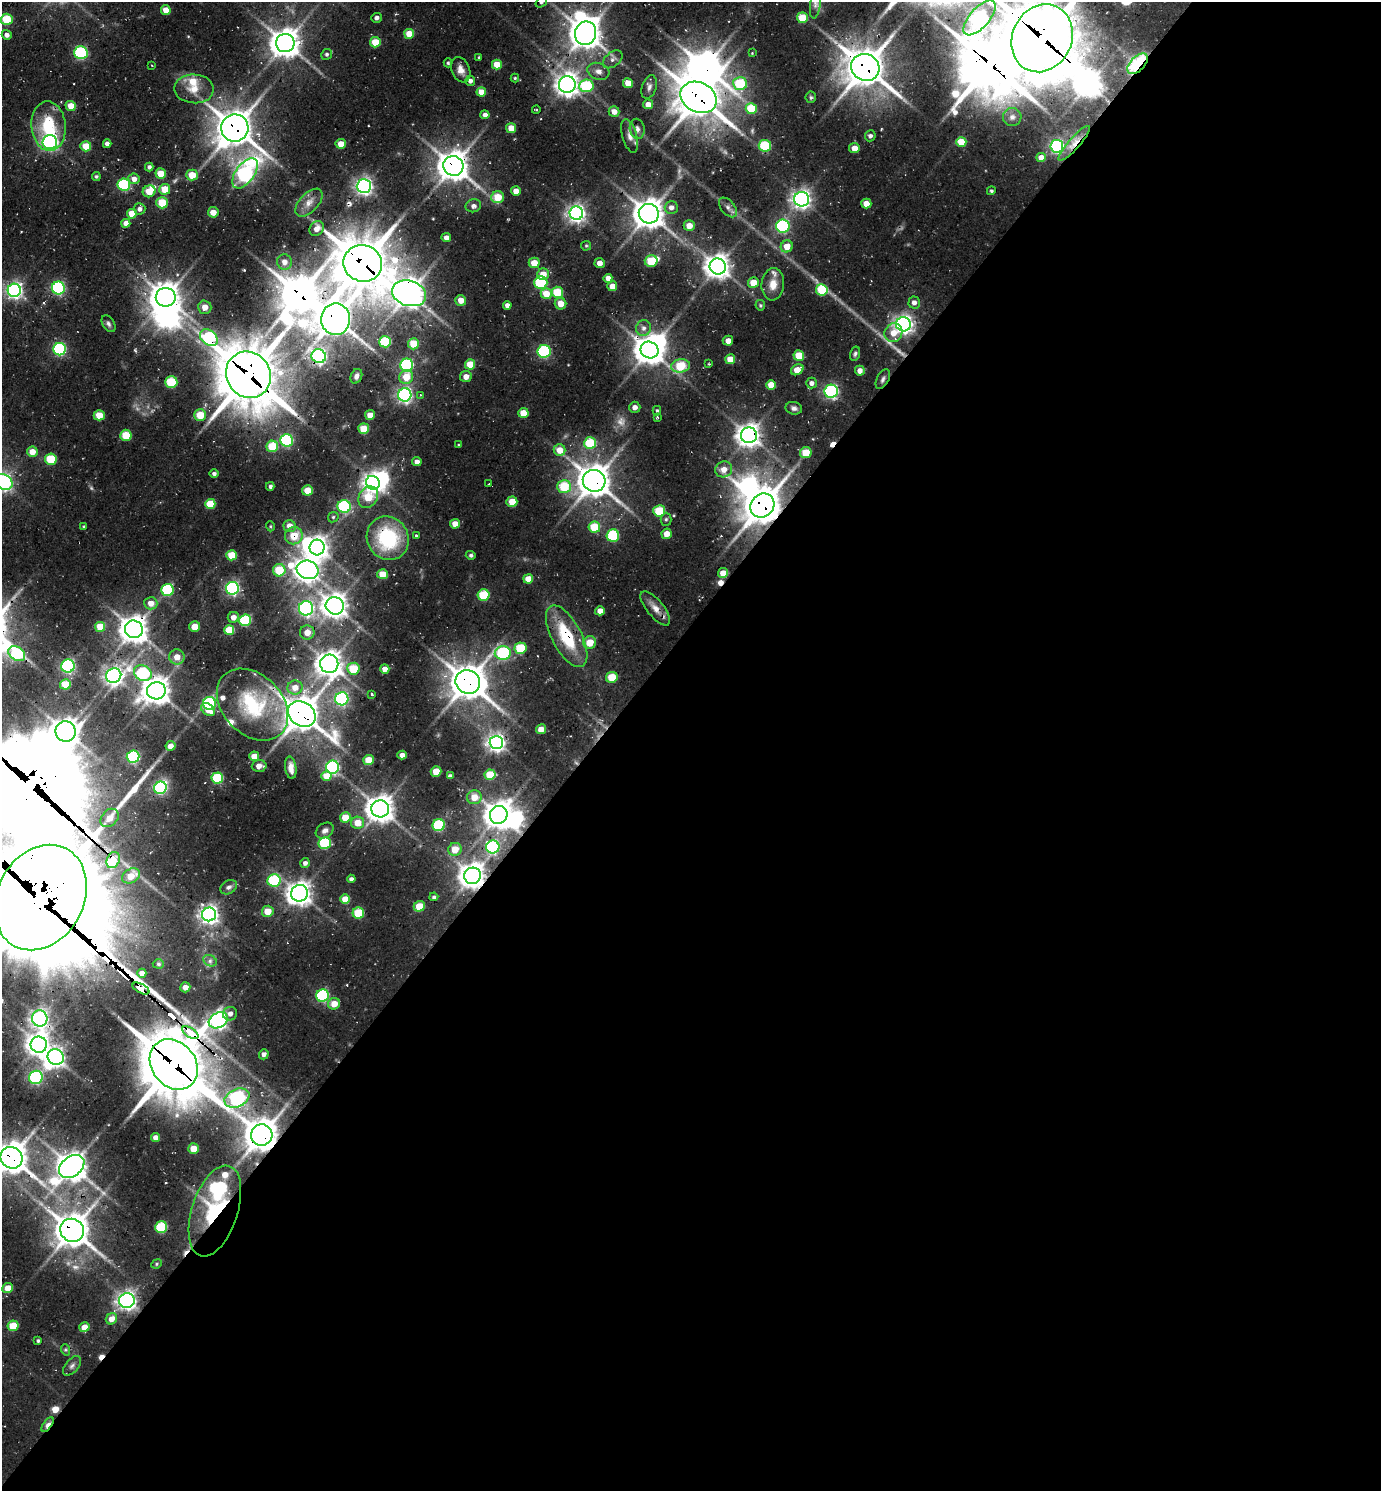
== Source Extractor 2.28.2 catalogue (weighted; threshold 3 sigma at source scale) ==
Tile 12 of 4 x 4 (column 4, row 3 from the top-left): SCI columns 4433-5811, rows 1522-3010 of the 5997 x 5989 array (HDU 1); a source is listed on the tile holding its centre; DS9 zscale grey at full resolution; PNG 1383 x 1493 px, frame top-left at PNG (2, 2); each listed source drawn as its Kron ellipse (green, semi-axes under 4 px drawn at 4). Shown black and unused: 57% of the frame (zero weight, under 2 of 3 exposures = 3% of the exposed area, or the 3 px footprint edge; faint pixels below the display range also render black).
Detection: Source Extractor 2.28.2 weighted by HDU 2 'WHT'; one run over the whole footprint, this tile lists its part. Background 0.0985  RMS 0.0087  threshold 0.0393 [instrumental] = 3 sigma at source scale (4.5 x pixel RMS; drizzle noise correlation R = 1.50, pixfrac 1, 0.05/0.05 arcsec/px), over >= 5 px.
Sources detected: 367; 4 too faint to see at this stretch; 24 inside a brighter object's white glare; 5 cosmic-ray / hot-pixel residue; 6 long thin detections or spike segments (spike, bleed or trail) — neither listed nor drawn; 7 inside a brighter listed object's ellipse — not listed separately; the other 321 listed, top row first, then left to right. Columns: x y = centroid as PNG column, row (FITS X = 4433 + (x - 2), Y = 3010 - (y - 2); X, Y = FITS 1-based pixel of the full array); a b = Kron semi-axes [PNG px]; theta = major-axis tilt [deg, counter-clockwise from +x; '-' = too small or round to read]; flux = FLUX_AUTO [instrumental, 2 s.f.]
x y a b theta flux
541 2 6 4 38 1.4
815 4 14 5 82 3.6
166 10 5 5 - 12
377 18 5 5 - 2.9
802 18 5 5 - 25
979 18 21 9 49 290
7 19 6 5 - 36
586 33 12 10 71 1400
409 34 5 5 - 20
7 35 5 4 - 3.4
1042 38 35 30 65 5400
375 42 5 5 - 21
285 43 9 9 - 1100
81 53 6 6 - 98
752 53 3 3 - 0.7
327 54 5 5 - 1.8
479 57 3 3 - 0.88
613 59 11 7 39 4.1
448 63 4 4 - 1.3
497 64 5 5 - 16
1137 64 12 7 45 130
152 65 3 2 - 0.82
865 67 14 13 - 2100
461 70 13 9 -68 7
598 71 11 8 -18 5.6
515 78 4 4 - 1.2
470 81 5 5 - 3.6
628 83 5 5 - 16
567 84 8 8 - 640
740 84 7 6 - 42
586 86 7 6 - 58
649 87 12 7 71 4.1
194 89 20 14 -3 16
481 92 4 4 - 12
699 97 19 15 -27 2400
811 97 6 5 - 1.6
648 104 5 5 - 7.7
71 106 5 5 - 13
751 109 5 5 - 33
536 110 4 3 - 0.79
614 112 5 5 - 6.6
485 115 4 4 - 4.6
1012 117 9 9 - 4.1
49 126 25 17 -85 47
235 128 13 13 - 1900
511 128 5 5 - 13
637 129 10 7 -79 3.3
630 136 17 7 -75 5.7
870 136 5 5 - 3
50 142 7 7 - 240
961 142 5 5 - 22
1074 143 22 5 48 8.9
107 144 4 4 - 4.6
341 144 5 5 - 10
86 146 5 5 - 20
765 146 6 6 - 46
1057 146 6 6 - 170
854 148 5 5 - 8.9
1041 157 5 4 - 7.1
453 166 10 9 - 1300
149 167 4 4 - 2.5
245 173 17 9 54 220
161 174 5 5 - 18
192 175 6 5 - 18
96 176 4 4 - 1.7
134 179 5 5 - 6.5
124 185 6 6 - 73
364 186 7 7 - 300
165 189 5 5 - 18
149 191 6 6 - 15
516 191 5 5 - 7.2
991 191 4 4 - 1.5
498 197 6 6 - 19
802 199 7 7 - 380
162 203 6 5 - 24
309 203 17 9 47 8.2
866 203 5 5 - 8.7
473 206 8 6 16 3.9
671 207 6 6 - 5.1
728 207 11 7 -50 4.1
139 209 6 5 - 4.2
213 212 5 5 - 8.7
576 213 7 6 - 400
132 214 5 5 - 19
649 214 10 9 - 1300
126 223 4 4 - 7.1
689 226 5 5 - 10
783 226 6 6 - 130
317 228 8 6 50 5.6
446 238 4 4 - 3.8
586 246 5 4 - 1.2
787 246 6 5 - 12
651 261 6 6 - 29
284 262 7 7 - 5.3
363 263 19 18 - 3400
534 263 5 5 - 13
600 263 5 5 - 6.2
718 266 8 8 - 860
543 274 6 6 - 13
608 278 4 4 - 7
541 282 6 6 - 66
753 283 5 5 - 13
773 284 16 11 85 12
612 286 5 5 - 11
58 288 6 6 - 120
14 290 6 6 - 320
822 290 6 5 - 46
557 292 6 5 - 30
409 293 17 12 -16 1200
546 294 5 5 - 17
166 297 10 9 - 1100
461 300 5 5 - 9.3
914 302 6 5 - 4.5
561 304 6 5 - 11
507 305 4 4 - 4.4
760 305 5 5 - 1.4
205 307 6 6 - 8.7
336 319 16 14 88 2200
109 324 9 6 -57 2.7
903 324 7 7 - 410
644 328 8 7 - 4.1
893 333 9 8 - 11
209 338 10 7 -40 90
728 341 5 5 - 6
385 342 6 5 - 48
413 344 5 5 - 23
60 349 6 6 - 110
649 350 9 8 - 1100
544 351 6 6 - 96
855 354 7 5 75 1.9
319 356 7 7 - 230
799 356 5 5 - 21
730 359 5 5 - 14
470 364 5 5 - 18
709 364 3 3 - 0.77
407 365 6 6 - 110
681 366 9 6 7 35
797 370 7 5 33 12
860 371 5 5 - 6.3
248 375 24 22 -56 4100
356 376 7 5 68 3.7
406 377 7 6 - 16
466 377 6 5 - 6.5
883 379 11 6 61 2.8
171 382 6 6 - 39
812 383 5 5 - 3.8
771 385 5 5 - 15
831 391 7 6 - 170
405 395 7 6 - 230
420 395 4 2 - 0.72
635 407 5 5 - 3.8
794 408 8 6 -11 3.4
657 411 4 4 - 1.4
523 413 5 5 - 15
99 415 5 5 - 15
200 415 6 6 - 19
370 415 5 5 - 8.4
657 417 3 3 - 1.3
364 429 5 5 - 23
126 435 5 5 - 26
749 435 8 8 - 780
287 440 6 6 - 100
590 443 6 5 - 42
459 445 3 3 - 0.94
272 446 6 5 - 30
560 450 6 5 - 12
32 452 5 5 - 11
806 453 5 5 - 22
51 459 6 5 - 35
417 462 4 4 - 4.8
724 469 8 7 - 8.2
214 474 5 4 - 2.3
594 481 11 11 - 1500
3 482 10 7 -31 260
373 483 7 6 - 450
489 484 2 2 - 0.52
270 486 4 3 - 2.2
564 486 7 6 - 35
307 490 5 5 - 16
368 497 11 9 57 24
512 502 5 5 - 18
210 504 5 5 - 26
762 505 13 11 44 2100
344 506 6 6 - 91
659 511 6 5 - 34
333 517 6 4 46 1.4
666 519 6 5 - 1.8
455 524 5 5 - 8.4
270 526 5 3 - 0.92
289 526 6 6 - 8.6
84 527 4 4 - 1.9
594 527 6 5 - 30
666 534 5 5 - 10
613 535 6 6 - 55
294 536 9 8 - 19
416 536 3 3 - 2.7
388 538 22 20 -58 71
317 547 8 7 - 700
231 555 5 5 - 21
471 555 5 4 - 1.8
279 570 6 6 - 29
307 570 11 9 -18 710
723 573 5 5 - 9.6
382 574 5 5 - 16
528 579 5 4 - 14
232 588 6 6 - 170
167 590 6 6 - 70
484 595 6 5 - 40
151 603 6 6 - 9.3
335 606 9 8 - 820
306 608 7 7 - 210
655 608 21 8 -51 9.7
600 611 5 4 - 7
233 617 5 5 - 5.1
245 620 6 5 - 61
100 627 5 5 - 23
195 627 5 5 - 13
134 629 9 8 - 1100
229 630 5 5 - 24
307 632 7 7 - 10
567 636 34 15 -62 53
590 643 6 6 - 17
520 648 6 5 - 35
503 653 8 6 1 93
17 654 9 6 -36 58
177 657 7 7 - 9.7
329 664 9 9 - 870
68 666 6 6 - 150
353 669 6 6 - 31
385 669 5 4 - 6.2
143 673 9 7 -30 72
114 676 8 7 - 400
612 677 6 5 - 24
468 682 13 11 -37 1700
65 684 5 5 - 22
295 688 7 7 - 10
156 691 9 8 - 1000
372 694 3 3 - 1.4
342 699 6 6 - 140
209 703 6 6 - 100
252 705 41 29 -46 77
208 710 8 5 -40 11
302 714 15 12 -34 1800
541 729 5 5 - 8.3
66 731 10 10 - 1000
496 743 7 6 - 420
171 746 5 4 - 6.4
402 755 4 4 - 5.3
254 756 5 5 - 14
133 757 6 6 - 110
368 760 5 5 - 17
259 766 7 6 - 6.1
332 767 6 6 - 150
291 768 11 5 -82 6.3
436 771 5 5 - 14
490 775 5 5 - 24
326 776 5 5 - 16
450 776 4 4 - 2.4
217 778 6 5 - 58
160 788 6 6 - 130
474 797 7 7 - 12
380 809 9 8 - 1100
499 815 9 8 - 1000
345 817 5 5 - 16
110 818 10 7 47 8.8
357 823 6 6 - 14
439 825 6 6 - 59
325 831 9 7 33 3.8
325 843 6 6 - 70
493 847 6 6 - 130
455 849 7 6 - 14
113 860 8 6 65 130
305 863 5 5 - 3.5
131 876 9 7 29 14
473 876 8 8 - 900
351 879 4 4 - 3
274 880 6 6 - 62
229 887 9 6 30 3.2
299 893 8 8 - 780
41 897 55 43 62 27000
434 897 4 3 - 1.9
345 899 5 4 - 16
419 906 5 5 - 19
268 911 6 5 - 14
358 913 5 5 - 37
209 914 7 7 - 440
210 961 7 5 -27 2.7
158 964 6 4 -1 1.6
142 973 4 4 - 6.7
185 987 5 5 - 6.1
141 989 9 4 -29 150
322 996 6 6 - 100
334 1004 6 5 - 12
230 1014 7 6 - 4.8
40 1019 8 7 - 350
218 1020 10 7 30 330
190 1033 9 4 -33 460
39 1045 8 8 - 720
264 1054 5 5 - 4.5
56 1057 8 7 - 310
174 1064 27 22 -52 4600
36 1077 7 6 - 120
237 1098 13 9 24 230
262 1135 11 10 - 1600
156 1137 4 4 - 5.4
193 1149 5 5 - 13
11 1158 11 10 - 1600
72 1166 14 10 35 1300
215 1211 47 23 72 100
161 1227 6 6 - 54
72 1230 12 11 - 1700
157 1264 5 4 - 1.2
8 1288 5 5 - 14
127 1300 8 7 - 380
111 1319 6 5 - 10
13 1326 5 5 - 24
84 1327 5 5 - 12
38 1341 3 3 - 1.7
66 1350 6 4 -71 1.3
72 1366 11 6 49 3.6
48 1425 8 4 55 10
Overlapping masked pixels (flux is a lower limit): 36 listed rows (the first 20) at x y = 1042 38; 285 43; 1137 64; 865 67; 699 97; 235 128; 1074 143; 453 166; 363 263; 58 288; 409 293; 336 319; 319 356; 248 375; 883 379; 749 435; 594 481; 762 505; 294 536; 388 538
Isophote crosses this tile's border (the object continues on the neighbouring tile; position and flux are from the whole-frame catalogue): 5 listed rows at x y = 541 2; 1042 38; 3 482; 41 897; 11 1158